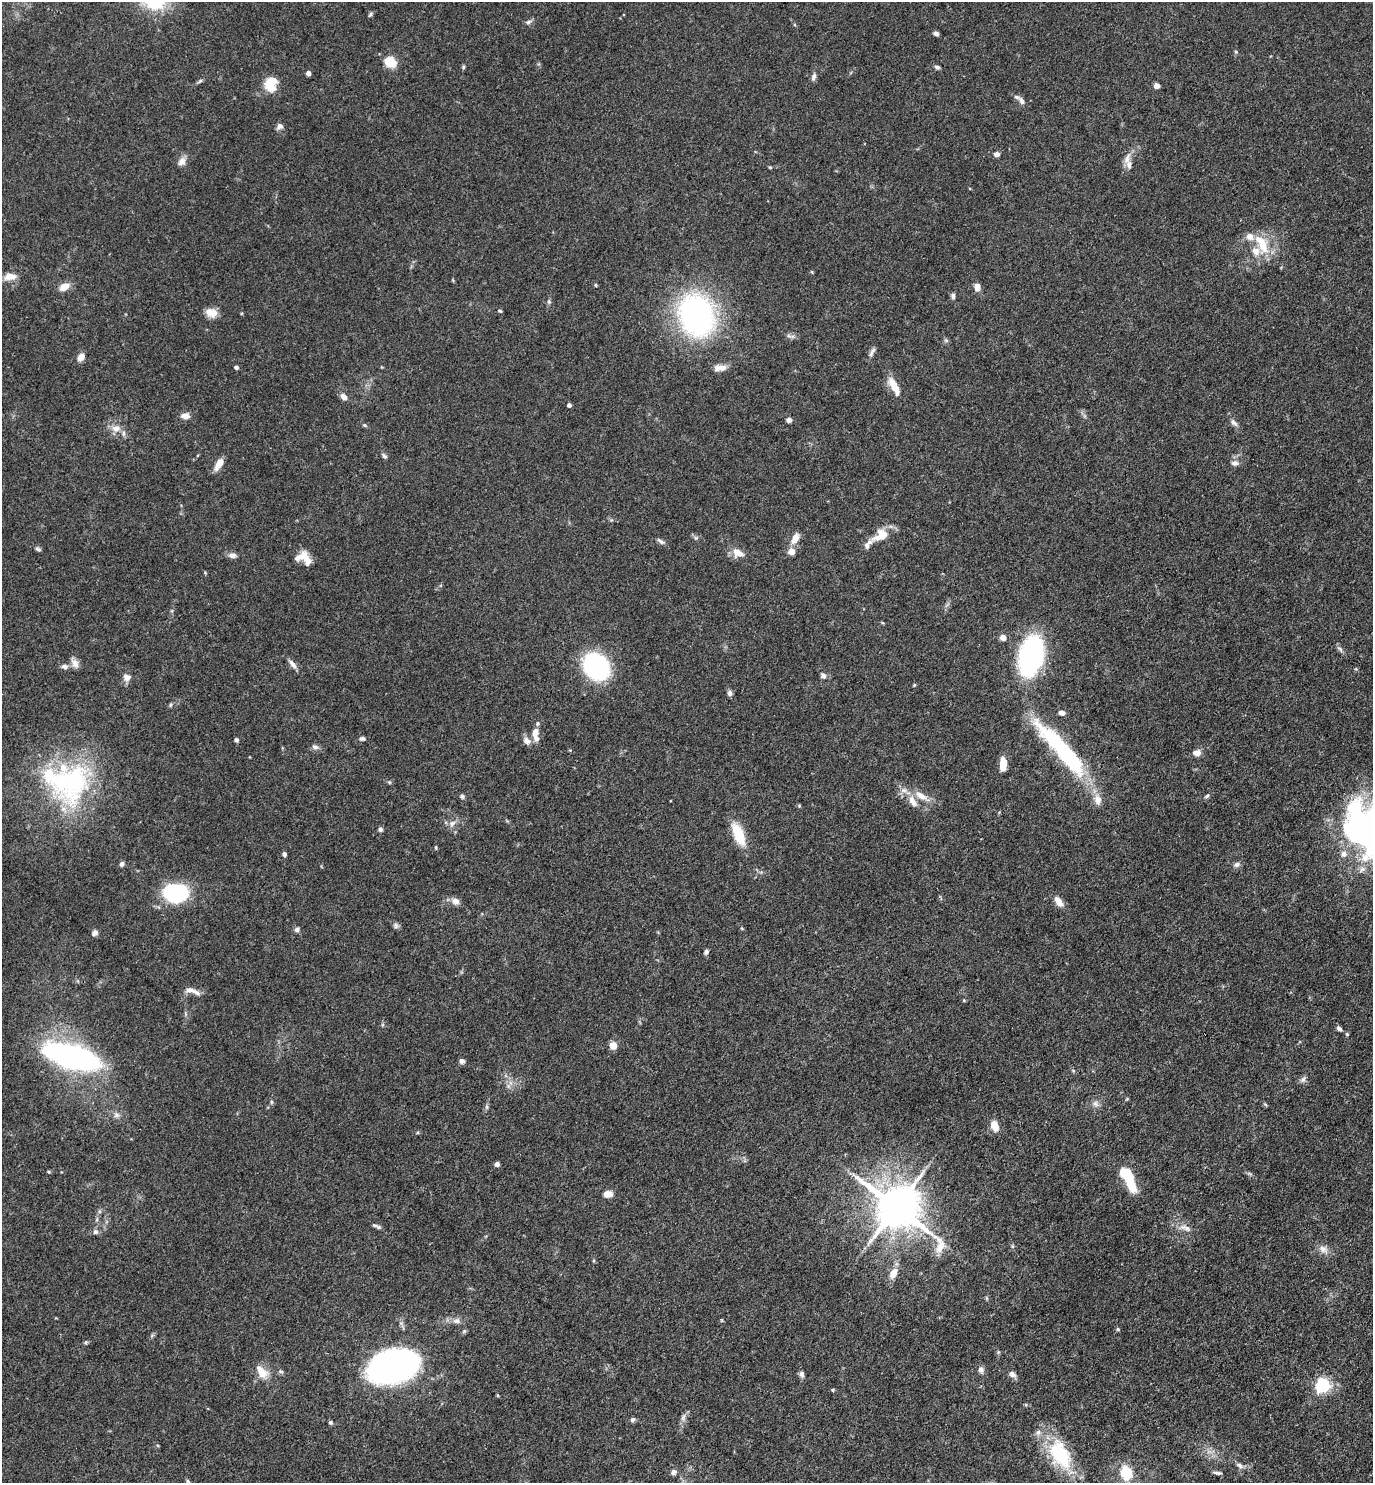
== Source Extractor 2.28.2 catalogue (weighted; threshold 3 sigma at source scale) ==
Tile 6 of 4 x 4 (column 2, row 2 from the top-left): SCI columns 1524-2894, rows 2962-4442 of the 5929 x 5923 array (HDU 1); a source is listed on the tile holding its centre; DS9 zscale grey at full resolution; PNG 1375 x 1485 px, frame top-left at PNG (2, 2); no overlay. Shown black and unused: <1% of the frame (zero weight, under 3 of 4 exposures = <1% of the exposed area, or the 3 px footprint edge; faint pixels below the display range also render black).
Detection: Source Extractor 2.28.2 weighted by HDU 2 'WHT'; one run over the whole footprint, this tile lists its part. Background 0.119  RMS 0.0043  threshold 0.0195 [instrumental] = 3 sigma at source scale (4.5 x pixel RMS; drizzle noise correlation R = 1.50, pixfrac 1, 0.05/0.05 arcsec/px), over >= 5 px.
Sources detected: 156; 1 inside a brighter object's white glare — not listed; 13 inside a brighter listed object's ellipse — not listed separately; the other 142 listed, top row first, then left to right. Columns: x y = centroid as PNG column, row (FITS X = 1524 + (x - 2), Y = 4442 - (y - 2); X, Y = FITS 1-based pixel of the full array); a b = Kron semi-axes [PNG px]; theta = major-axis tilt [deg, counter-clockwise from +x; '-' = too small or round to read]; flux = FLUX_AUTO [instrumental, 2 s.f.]
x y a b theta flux
154 2 27 19 -9 21
371 14 7 4 88 0.67
529 22 9 5 24 1.1
936 33 5 4 - 1.2
1236 52 5 4 - 0.5
390 62 14 10 -27 8.2
463 67 6 4 89 0.57
937 67 6 5 - 1
308 73 4 4 - 2.4
814 77 10 6 69 1.4
200 81 9 3 33 0.78
269 85 8 6 -56 16
1156 86 4 4 - 4
1022 101 11 6 -56 2
280 126 8 7 - 1.8
997 154 5 5 - 2.2
1127 159 18 8 74 3.3
182 161 10 8 52 2.9
1263 246 25 15 -81 11
10 276 14 8 3 4.1
596 285 5 3 - 0.39
64 287 11 8 28 4.5
977 287 8 6 -83 3.1
953 296 7 5 -88 1.2
549 302 7 5 85 0.82
500 311 5 4 - 0.48
211 313 14 10 -22 4.2
696 315 45 36 -69 100
789 336 7 4 -18 0.85
946 340 6 4 -19 0.65
872 352 14 5 59 1.5
81 357 9 6 50 3.2
236 367 4 4 - 1.3
720 368 17 7 5 3.3
894 386 25 8 -62 6.7
344 397 8 6 -48 2.6
569 405 4 4 - 1.4
185 416 10 7 1 2.6
789 420 5 5 - 1.4
1234 423 11 6 -40 1.6
364 425 5 4 - 0.55
116 428 13 9 3 3.5
384 456 8 5 -51 0.96
1234 463 10 7 -6 1.7
219 464 14 7 59 4.4
881 535 22 13 30 8.2
696 538 7 4 -18 0.75
795 539 15 8 62 3.5
660 541 13 4 -37 1.2
38 549 9 4 -19 0.86
791 551 5 5 - 7.6
738 553 16 11 -21 4.2
232 556 10 6 -7 1.9
305 558 19 10 -53 6.2
1003 637 6 6 - 2.7
1340 649 11 5 -46 1.2
1031 656 25 16 77 110
75 663 13 9 -68 2.5
292 664 15 6 -54 2.2
64 666 9 6 -2 1.8
596 666 21 17 -49 73
823 676 7 6 - 1.5
127 677 10 9 - 2.5
914 685 4 4 - 0.4
730 693 6 6 - 1.5
170 705 6 4 88 0.58
1062 713 7 5 -16 1.9
535 732 11 7 74 3.6
362 738 6 5 - 1
236 740 5 4 - 1.1
527 741 11 9 -39 2.4
315 747 10 5 -15 1.4
1063 751 67 13 -48 68
1197 753 8 6 2 3.1
1003 764 13 6 -89 6.1
70 781 59 54 56 74
389 782 5 4 - 0.55
462 796 6 5 - 0.9
921 796 19 9 -33 5.1
1207 796 7 4 28 0.77
1098 800 15 11 -77 4
912 801 17 8 -59 4.7
799 806 5 3 - 0.38
452 823 10 7 31 2.1
380 829 5 5 - 1.2
738 834 25 11 -67 13
436 847 5 3 - 0.44
284 854 5 5 - 0.97
1344 854 9 8 - 2.2
122 864 6 5 - 1
1237 864 9 6 32 1.3
175 893 29 21 -7 28
455 901 10 8 -20 2.8
1059 902 15 7 -54 3.5
396 926 8 6 -76 1.1
297 930 6 6 - 1.2
95 933 7 6 - 1.5
706 952 6 5 - 0.98
195 991 19 6 -27 2.3
964 1000 5 3 - 0.38
1339 1028 7 5 -34 1.2
1347 1034 4 4 - 0.47
613 1045 6 6 - 5.6
71 1056 39 15 -17 160
462 1061 6 6 - 1.3
1303 1079 9 7 57 1.3
271 1102 6 4 73 0.58
1095 1104 9 7 -53 1.7
1265 1104 6 3 -20 0.5
487 1107 6 4 -71 0.65
116 1115 8 6 1 1.5
995 1126 12 8 -76 5.4
497 1164 4 4 - 2.5
49 1172 5 3 - 0.45
1249 1173 7 4 -19 0.7
1127 1177 25 8 -61 25
608 1194 9 7 3 3.2
896 1207 15 12 -37 1800
376 1226 13 4 -22 1.2
1187 1228 12 7 -13 2.2
95 1232 7 7 - 1.3
1323 1249 15 9 -33 3
894 1273 12 7 62 4.7
456 1321 11 7 8 2.2
1118 1329 6 4 -89 0.51
998 1352 5 5 - 0.56
393 1367 33 20 16 240
981 1370 9 7 -72 1.6
262 1373 16 14 -2 5.5
801 1374 8 6 -72 1.4
1012 1374 9 7 -29 1.8
1323 1385 6 6 - 99
833 1390 4 4 - 0.48
683 1417 11 5 66 1.6
633 1419 6 6 - 0.93
331 1422 6 5 - 0.69
1060 1454 41 24 -62 28
1240 1465 11 6 -29 1.7
673 1472 6 5 - 1.7
1126 1473 13 11 -63 13
1217 1473 10 4 -5 1.2
188 1481 6 5 - 0.75
Overlapping masked pixels (flux is a lower limit): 1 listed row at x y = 896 1207
Isophote crosses this tile's border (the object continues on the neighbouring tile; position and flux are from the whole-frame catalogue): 1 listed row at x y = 154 2